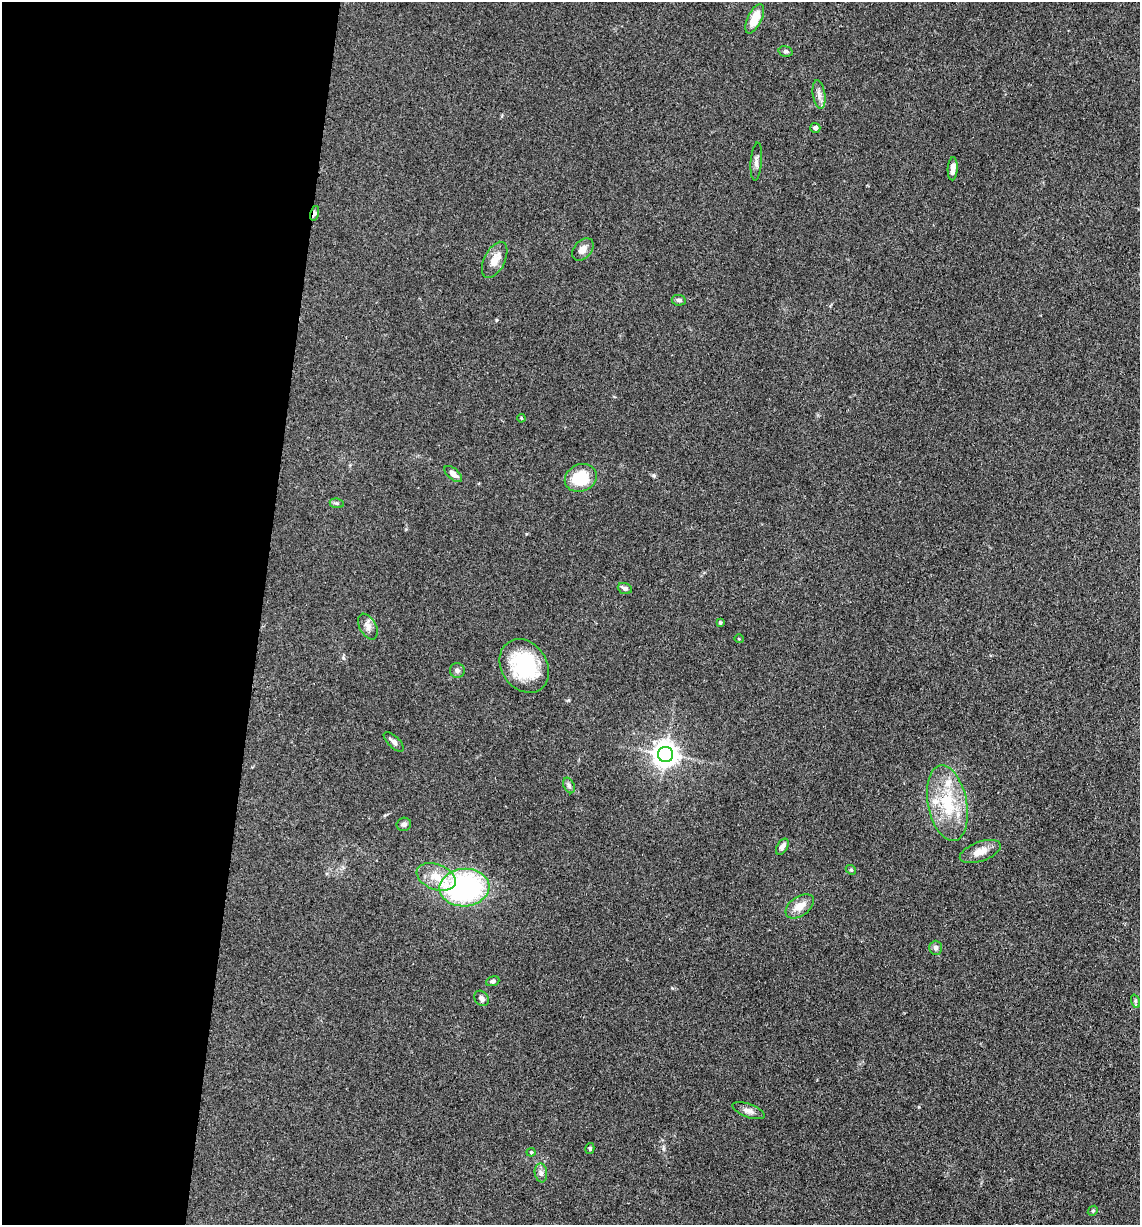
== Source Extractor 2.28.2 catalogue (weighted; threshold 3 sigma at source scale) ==
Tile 5 of 4 x 4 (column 1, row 2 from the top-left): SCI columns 243-1380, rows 2450-3672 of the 4920 x 4899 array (HDU 1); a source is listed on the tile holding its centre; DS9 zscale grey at full resolution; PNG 1142 x 1227 px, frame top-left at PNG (2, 2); each listed source drawn as its Kron ellipse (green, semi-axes under 4 px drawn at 4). Shown black and unused: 23% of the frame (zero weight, under 3 of 4 exposures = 1% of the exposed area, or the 3 px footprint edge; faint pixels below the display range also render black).
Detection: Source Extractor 2.28.2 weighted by HDU 2 'WHT'; one run over the whole footprint, this tile lists its part. Background 0.104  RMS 0.0065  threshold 0.0294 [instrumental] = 3 sigma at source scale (4.5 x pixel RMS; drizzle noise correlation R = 1.50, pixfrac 1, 0.05/0.05 arcsec/px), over >= 5 px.
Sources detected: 42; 2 inside a brighter listed object's ellipse — not listed separately; the other 40 listed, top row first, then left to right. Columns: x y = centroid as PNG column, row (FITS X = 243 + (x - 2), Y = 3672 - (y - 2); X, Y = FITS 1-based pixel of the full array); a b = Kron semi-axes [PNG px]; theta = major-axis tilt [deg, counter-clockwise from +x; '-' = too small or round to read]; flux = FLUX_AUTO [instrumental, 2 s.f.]
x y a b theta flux
755 19 16 7 64 11
786 51 7 5 -14 1.2
819 95 14 6 -81 3.5
815 128 5 5 - 2
756 161 19 5 85 2.9
953 169 12 5 87 3.6
315 213 7 4 75 1.8
583 249 13 8 49 4.4
495 260 19 10 63 8
679 300 7 5 -9 1.5
521 418 4 3 - 0.56
453 474 10 5 -41 3.3
581 478 16 13 23 23
337 503 7 5 -7 1.1
625 588 7 5 -21 1.9
720 623 3 3 - 0.99
368 627 14 8 -61 3.7
739 639 5 3 - 0.48
524 666 28 22 -55 44
457 670 7 7 - 1.9
394 742 13 5 -43 2.5
666 755 7 7 - 630
569 785 8 5 -64 1.5
947 803 38 19 -79 33
404 824 7 6 - 1.9
782 847 9 5 59 3.1
980 852 21 9 20 7
851 870 6 4 -41 0.78
436 877 20 12 -20 12
464 888 25 19 4 120
800 906 16 9 35 8
936 948 7 6 - 2.1
493 981 7 4 20 1.4
482 998 8 6 -52 2
1135 1001 7 4 -71 1
749 1111 17 6 -20 3.4
590 1148 6 4 76 1
531 1152 4 4 - 0.68
541 1173 9 6 -81 2.2
1093 1211 5 4 - 0.83
Overlapping masked pixels (flux is a lower limit): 1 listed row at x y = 315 213